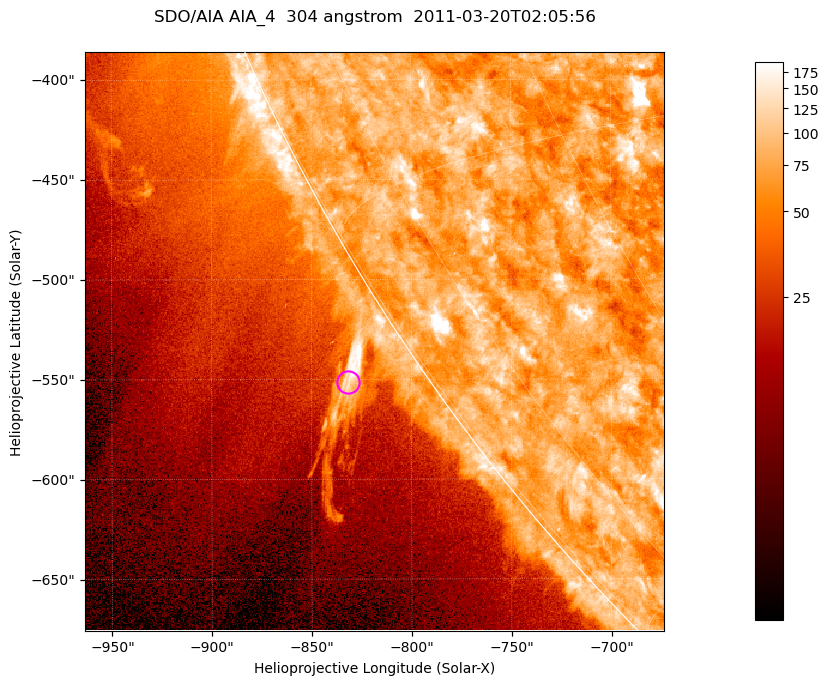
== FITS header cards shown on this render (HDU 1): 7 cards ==
TELESCOP= 'SDO/AIA '           / For AIA: SDO/AIA
INSTRUME= 'AIA_4   '           / For AIA: AIA_ATA1, AIA_ATA2, AIA_ATA3 or AIA_AT
WAVELNTH=                  304 / [angstrom] Wavelength
WAVEUNIT= 'angstrom'           / Wavelength unit: angstrom
DATE-OBS= '2011-03-20T02:05:56.126' / [ISO] Date when observation started; ISO 8
CTYPE1  = 'HPLN-TAN'           / CTYPE1; Typically HPLN
CTYPE2  = 'HPLT-TAN'           / CTYPE2; Typically HPLT

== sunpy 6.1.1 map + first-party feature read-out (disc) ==
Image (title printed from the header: SDO/AIA AIA_4  304 angstrom  2011-03-20T02:05:56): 483 x 483 px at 0.6 arcsec/px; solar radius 964 arcsec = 1606 px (partial field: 1.2% of the solar disc is inside the frame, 43% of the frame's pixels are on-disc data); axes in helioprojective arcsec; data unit not stated in the header (colour bar unlabelled)
Orientation: roll -0.132 deg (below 1 deg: not rotated)
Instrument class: DISC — disc imager (sunpy class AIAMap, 304 A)
Bright regions (active regions / flare kernels): reference = the on-disc median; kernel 5 px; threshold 5 sigma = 100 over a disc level ~75.5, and >= 1.15x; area >= 233 px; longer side >= 6 px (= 3.6 arcsec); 0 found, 0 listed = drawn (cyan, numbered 1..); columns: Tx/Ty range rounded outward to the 2 arcsec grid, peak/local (2 s.f.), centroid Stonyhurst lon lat
Off-limb structures (1.02-1.3 R_sun): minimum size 116 px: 6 found; the strongest spans PA ~120..125 deg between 1.02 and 1.06 R_sun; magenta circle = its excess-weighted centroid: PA ~125 deg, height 1.04 R_sun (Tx ~-832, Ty ~-552 arcsec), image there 3.9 x the reference